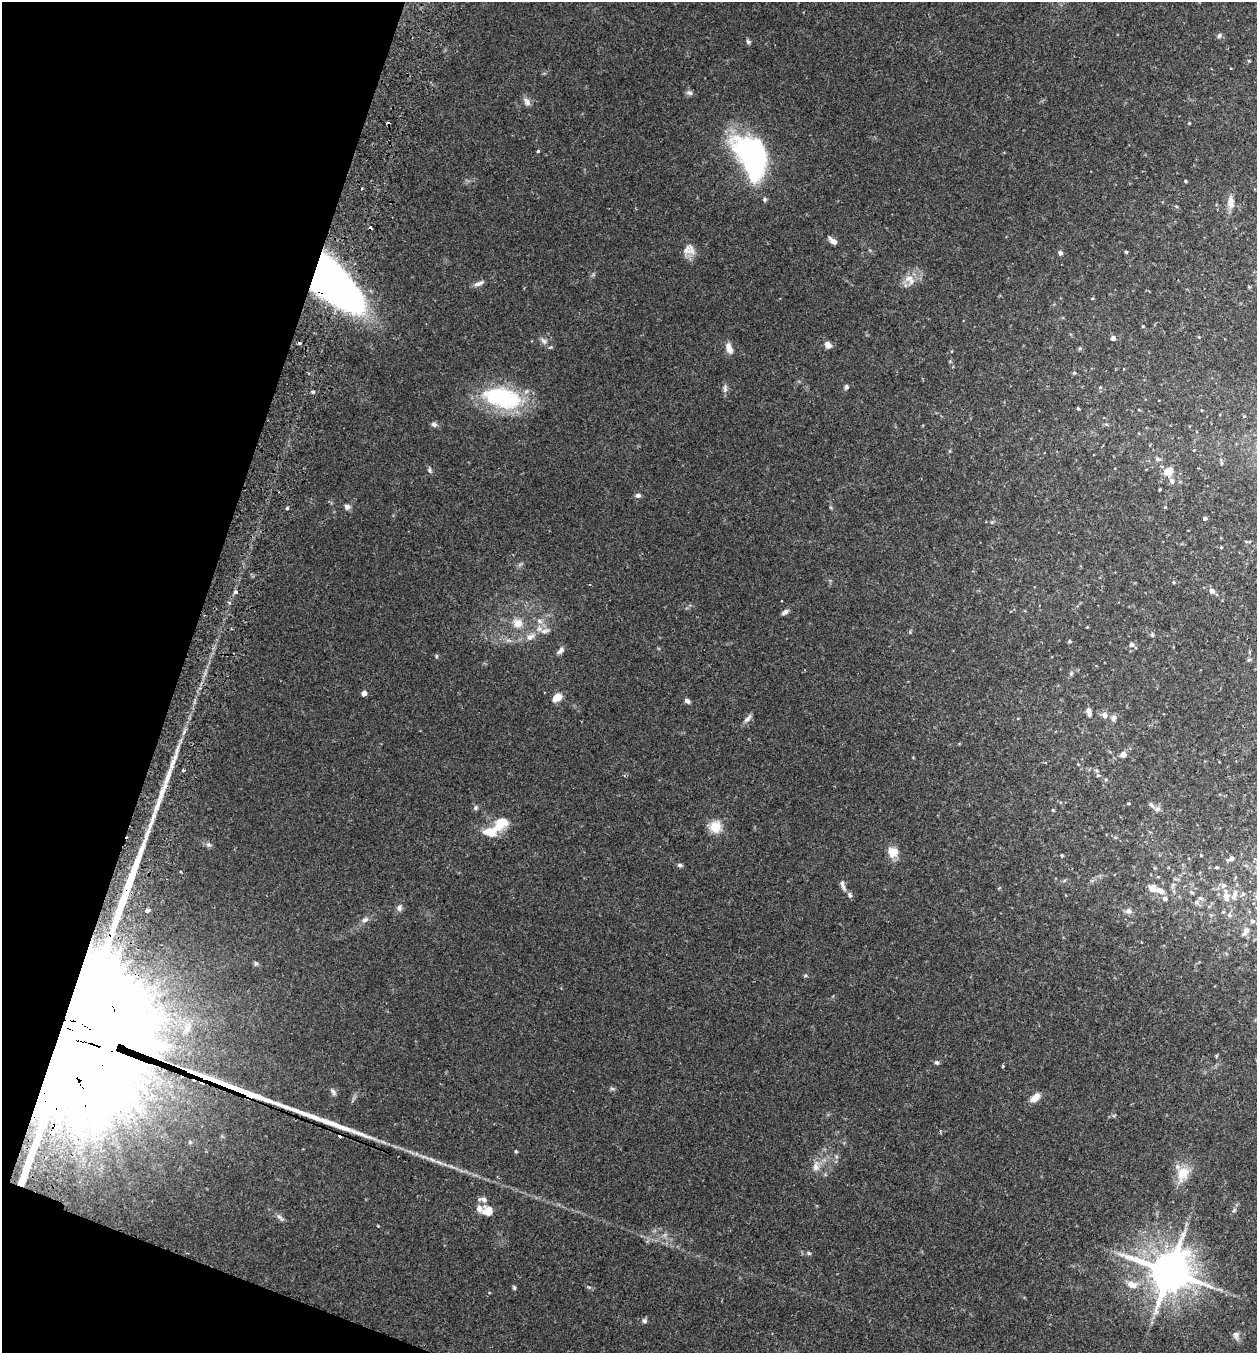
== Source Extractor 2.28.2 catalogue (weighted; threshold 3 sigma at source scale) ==
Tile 9 of 4 x 4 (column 1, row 3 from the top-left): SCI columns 191-1445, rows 1374-2724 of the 5530 x 5451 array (HDU 1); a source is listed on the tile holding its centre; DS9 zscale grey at full resolution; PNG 1259 x 1355 px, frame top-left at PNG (2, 2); no overlay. Shown black and unused: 17% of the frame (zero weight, under 2 of 3 exposures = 3% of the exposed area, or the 3 px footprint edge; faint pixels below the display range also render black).
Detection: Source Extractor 2.28.2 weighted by HDU 2 'WHT'; one run over the whole footprint, this tile lists its part. Background 0.106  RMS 0.0064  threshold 0.0286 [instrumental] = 3 sigma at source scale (4.5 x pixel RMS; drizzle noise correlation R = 1.50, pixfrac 1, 0.05/0.05 arcsec/px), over >= 5 px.
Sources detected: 143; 8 cosmic-ray / hot-pixel residue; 3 long thin detections or spike segments (spike, bleed or trail) — not listed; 6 inside a brighter listed object's ellipse — not listed separately; the other 126 listed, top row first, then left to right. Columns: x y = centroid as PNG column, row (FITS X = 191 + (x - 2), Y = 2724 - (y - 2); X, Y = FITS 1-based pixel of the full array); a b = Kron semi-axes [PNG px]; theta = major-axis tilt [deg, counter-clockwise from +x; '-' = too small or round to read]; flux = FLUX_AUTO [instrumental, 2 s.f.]
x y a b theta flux
1219 36 7 5 74 1.2
748 42 7 5 -49 1.1
690 93 8 6 -16 1.7
527 102 12 8 -60 2.7
1189 123 4 3 - 0.48
538 151 3 3 - 0.81
749 153 33 18 -61 230
1185 181 4 3 - 0.71
765 199 6 5 - 1
1231 202 18 9 -86 4.8
1176 206 5 3 - 0.66
833 241 12 6 -39 2.9
689 249 17 14 2 5.8
1126 252 5 4 - 0.62
1060 253 6 5 - 1.5
910 280 18 10 -48 6
479 283 14 5 21 2.6
332 284 56 27 -43 360
1249 287 5 3 - 0.62
1143 326 4 3 - 0.54
1198 337 4 3 - 0.5
1113 338 5 4 - 2.6
543 341 10 6 -39 2.1
828 345 7 6 - 3.7
729 348 14 7 -71 4.5
1080 348 5 4 - 0.77
1074 373 4 4 - 0.76
846 387 7 5 72 1.2
1100 387 5 3 - 0.72
725 389 12 6 89 2
313 392 5 4 - 0.85
502 398 47 23 -14 55
1078 408 3 3 - 0.67
1139 410 4 3 - 0.45
434 424 8 6 -17 1.7
1106 424 5 4 - 0.81
1158 459 9 5 -15 1.5
1221 462 8 3 -81 0.93
430 470 8 5 -75 1.3
1168 471 8 7 - 8.9
1171 481 8 6 -60 1.8
1160 489 4 3 - 0.6
638 495 7 6 - 1.8
347 507 8 7 - 2
287 508 4 4 - 0.79
1205 518 4 4 - 1.4
1246 541 5 3 - 0.53
1221 547 4 4 - 0.53
1212 591 6 5 - 3.4
235 592 5 4 - 1.7
785 612 8 5 39 2
540 621 8 6 -32 2.5
518 623 12 11 - 6.3
1087 627 3 3 - 0.42
545 631 14 6 11 3.4
1152 635 6 5 - 1.1
530 637 13 8 34 4.2
1069 641 5 3 - 0.62
1132 645 6 4 -33 3
561 650 10 6 49 2.3
436 656 6 3 -72 0.64
1071 673 6 5 - 1
364 693 4 4 - 4
557 697 10 7 36 6.4
687 701 7 5 -41 2
1089 712 10 5 -82 2.8
1104 715 7 6 - 3
1114 718 9 6 66 2
748 719 14 5 44 2.2
1123 754 5 5 - 4.4
183 770 4 3 - 0.63
1098 775 6 5 - 1.2
167 778 35 6 71 12
1106 779 5 4 - 0.8
1128 803 4 3 - 0.54
1151 805 9 4 -55 1.4
475 808 6 6 - 1.3
1157 809 9 6 10 1.9
1053 810 4 4 - 0.63
501 822 16 10 -10 9.5
715 827 14 12 66 10
489 832 18 12 -8 9.4
208 844 8 5 -17 1.5
893 852 12 12 - 7.3
1062 855 4 3 - 0.67
1201 855 3 3 - 0.59
1231 859 9 5 24 2.4
680 865 7 5 -9 1.3
1217 867 5 4 - 0.85
1158 877 5 3 - 0.56
1173 884 6 4 19 1
843 887 11 5 -78 2.1
1152 889 10 8 -64 5.7
1192 892 6 4 -20 0.94
1235 894 11 7 71 3.2
1243 894 6 5 - 1
850 895 8 5 -73 1.5
1226 896 13 7 -83 5.6
1165 899 7 6 - 1.9
1196 902 7 6 - 1.8
399 908 10 7 -90 2.1
147 910 4 3 - 4.8
1128 911 8 7 - 2.5
1229 915 6 5 - 1.1
365 920 9 5 18 2
1252 921 6 5 - 1.6
1246 931 9 5 52 3.4
256 963 6 5 - 1
84 1034 53 43 -25 79000
936 1062 6 5 - 1.2
612 1089 7 4 -2 1
333 1092 10 5 -58 1.6
1035 1098 12 7 42 5.6
516 1151 4 3 - 0.7
816 1167 14 8 89 4.2
1183 1173 21 15 66 11
484 1199 9 7 -21 2.6
1234 1210 6 4 46 0.93
488 1211 11 11 - 7
280 1217 13 4 -39 1.9
809 1253 5 4 - 0.84
1169 1271 13 11 -13 2200
1132 1284 14 9 -18 6.2
514 1288 6 4 -63 0.85
644 1321 6 6 - 1.4
1236 1335 11 8 -74 2.4
Overlapping masked pixels (flux is a lower limit): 2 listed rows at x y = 332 284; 84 1034
Unlisted compact peaks at least as high as the median listed source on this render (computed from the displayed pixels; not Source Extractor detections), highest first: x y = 805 975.